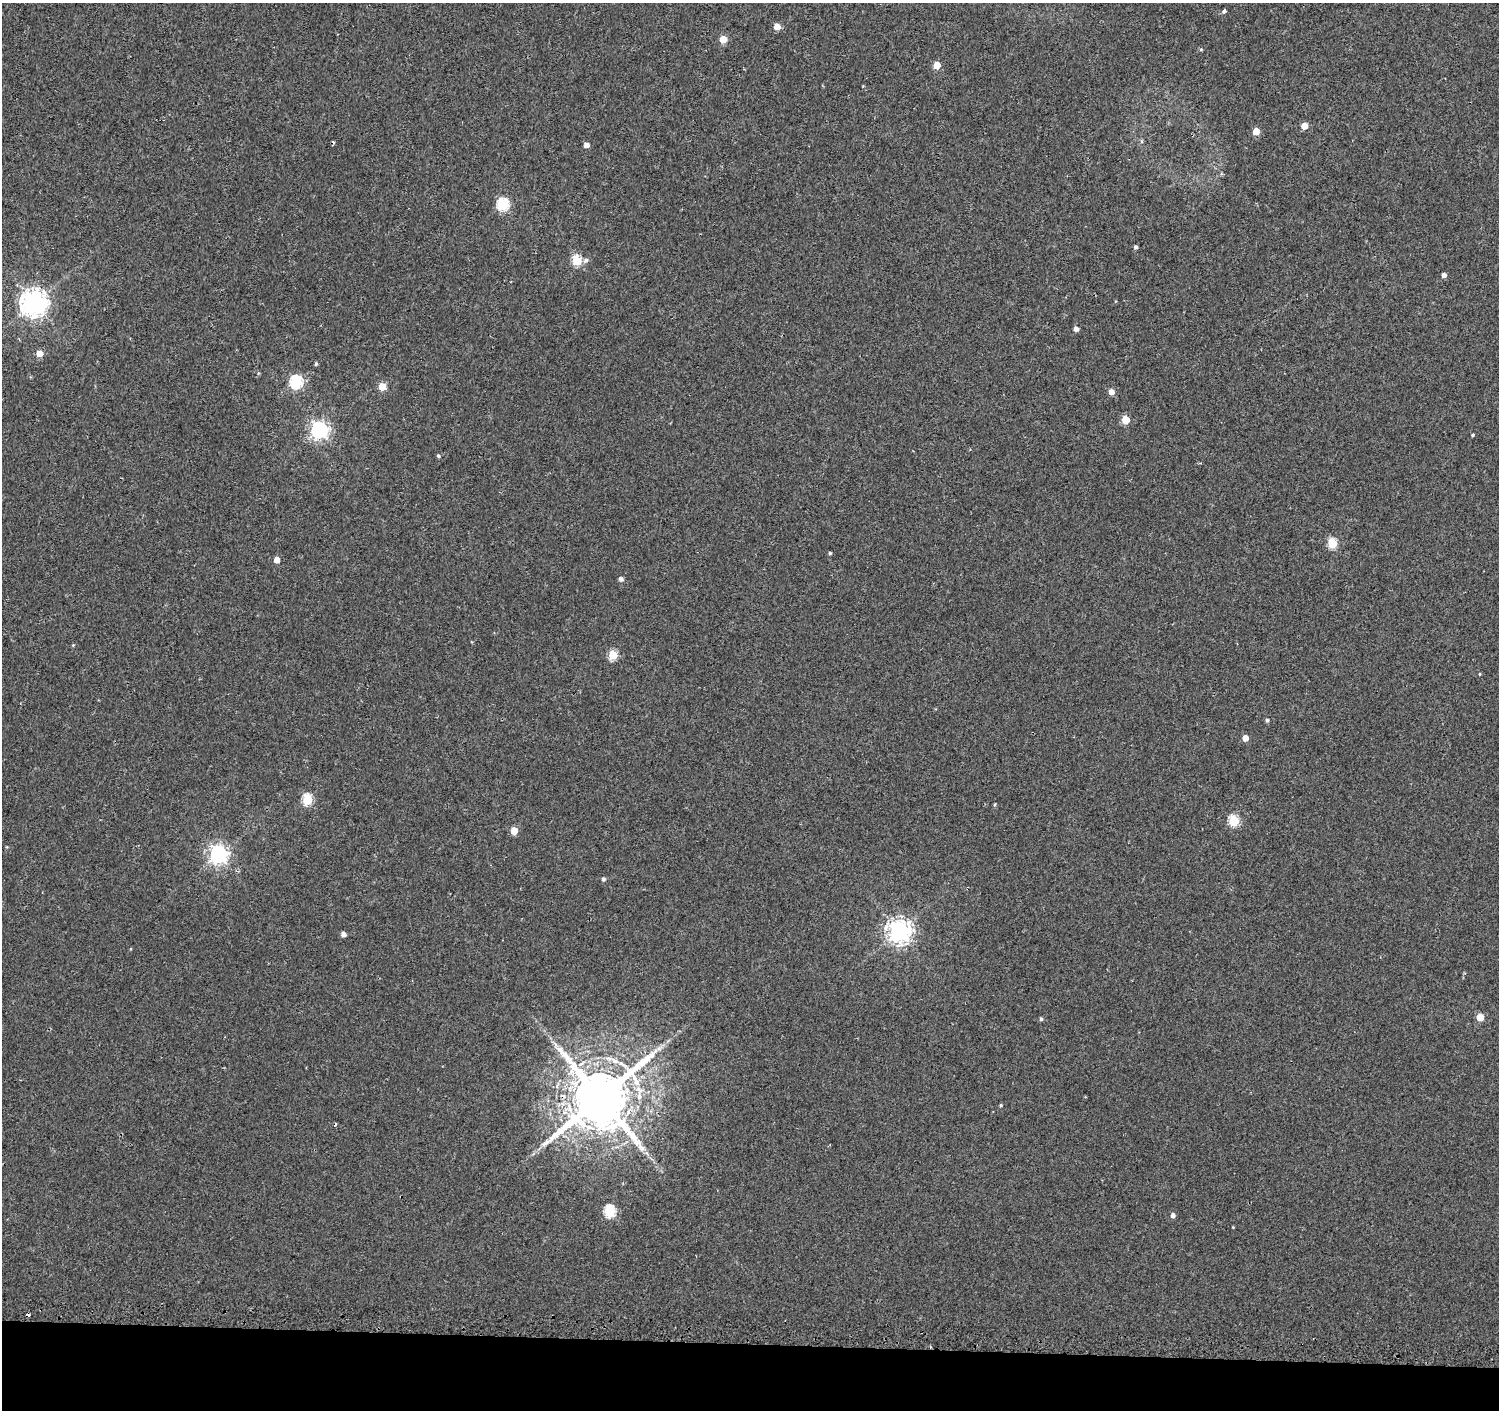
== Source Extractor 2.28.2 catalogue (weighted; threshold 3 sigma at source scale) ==
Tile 8 of 3 x 3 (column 2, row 3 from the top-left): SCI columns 1522-3018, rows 256-1663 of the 4549 x 4788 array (HDU 1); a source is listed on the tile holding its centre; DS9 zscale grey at full resolution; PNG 1501 x 1412 px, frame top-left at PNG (2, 3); no overlay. Shown black and unused: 5% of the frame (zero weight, under 2 of 3 exposures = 3% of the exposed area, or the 3 px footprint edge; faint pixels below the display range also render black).
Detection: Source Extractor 2.28.2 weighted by HDU 2 'WHT'; one run over the whole footprint, this tile lists its part. Background 0.0015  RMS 0.0032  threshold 0.0144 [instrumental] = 3 sigma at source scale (4.5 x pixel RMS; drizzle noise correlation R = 1.50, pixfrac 1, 0.0396/0.0396 arcsec/px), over >= 5 px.
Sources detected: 54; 3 cosmic-ray / hot-pixel residue — not listed; the other 51 listed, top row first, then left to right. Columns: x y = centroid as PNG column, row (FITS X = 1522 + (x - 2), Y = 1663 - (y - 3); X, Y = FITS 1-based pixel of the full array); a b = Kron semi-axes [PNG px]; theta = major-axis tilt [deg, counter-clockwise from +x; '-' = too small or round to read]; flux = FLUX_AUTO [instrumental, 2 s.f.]
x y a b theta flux
1224 11 4 4 - 1.5
777 26 5 5 - 4.2
723 39 5 5 - 5.9
1201 49 5 4 - 0.39
937 65 5 5 - 5
1304 126 5 4 - 4.7
1256 131 5 5 - 6.2
1141 141 5 3 - 0.43
586 145 4 4 - 1.8
503 204 6 6 - 36
1136 247 4 4 - 0.82
586 260 7 6 - 1
577 261 6 5 - 19
1444 275 4 4 - 1.4
34 302 8 8 - 350
1076 329 4 4 - 1.5
39 353 5 5 - 5
316 364 4 3 - 0.53
296 382 6 6 - 44
382 386 5 5 - 8.9
1111 392 5 5 - 2.4
1126 420 5 5 - 10
319 430 7 7 - 120
1473 435 4 3 - 0.41
438 456 5 4 - 0.49
1332 543 5 5 - 17
830 553 4 3 - 0.5
277 560 5 5 - 2.6
621 579 5 4 - 1.1
73 645 4 4 - 0.27
613 655 5 5 - 15
1480 674 4 3 - 0.25
1267 720 4 4 - 0.75
1245 738 4 4 - 3.4
307 799 6 5 - 23
994 805 5 3 - 0.34
1234 821 5 5 - 21
514 831 5 5 - 5.8
7 847 4 3 - 0.24
218 854 7 7 - 150
603 879 5 4 - 0.7
899 931 8 8 - 250
343 934 4 4 - 1.8
1480 1017 5 5 - 7.4
1041 1019 5 4 - 0.5
600 1097 17 15 55 3000
1001 1105 4 4 - 0.36
646 1153 6 5 - 0.8
609 1211 6 5 - 29
1173 1215 5 4 - 1.3
1233 1227 3 3 - 0.23
Overlapping masked pixels (flux is a lower limit): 1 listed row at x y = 600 1097